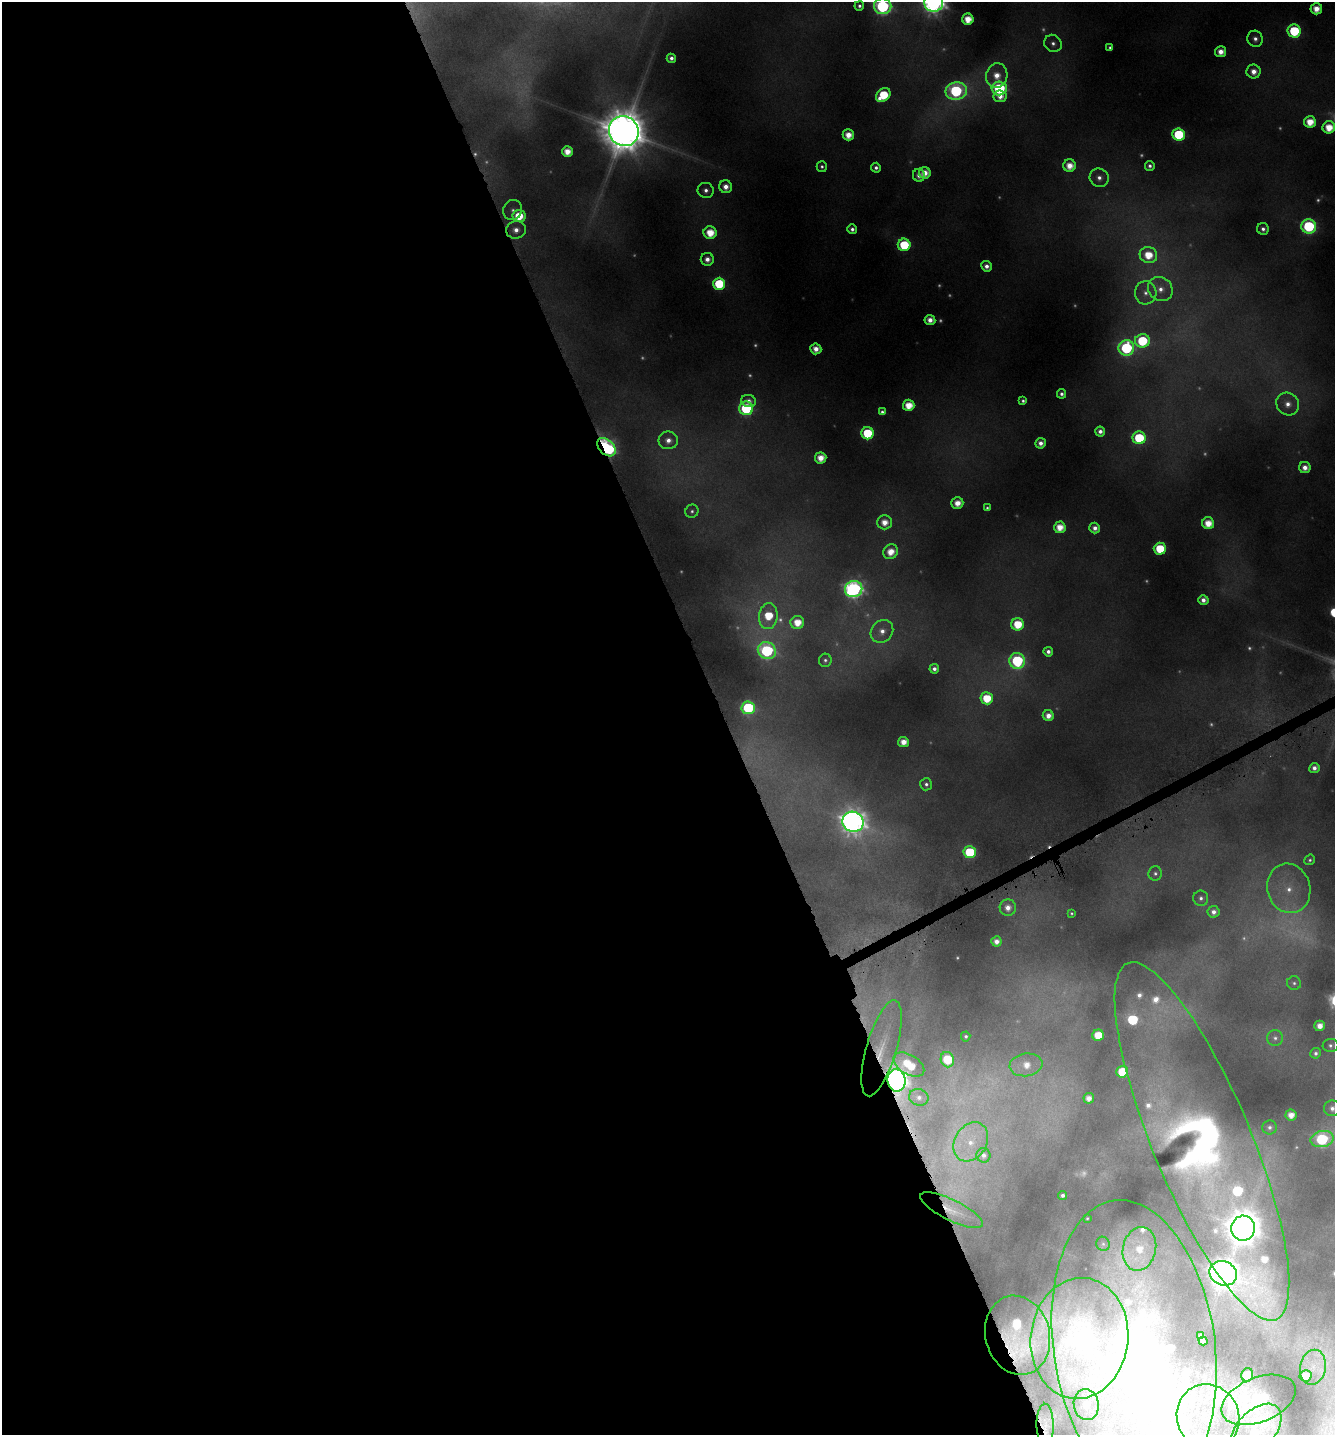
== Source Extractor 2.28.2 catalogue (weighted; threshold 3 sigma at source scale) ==
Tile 9 of 4 x 4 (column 1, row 3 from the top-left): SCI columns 179-1511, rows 1438-2870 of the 5617 x 5774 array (HDU 1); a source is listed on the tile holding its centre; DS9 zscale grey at full resolution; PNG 1337 x 1437 px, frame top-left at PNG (2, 2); each listed source drawn as its Kron ellipse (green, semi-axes under 4 px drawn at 4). Shown black and unused: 55% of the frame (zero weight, under 4 of 8 exposures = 2% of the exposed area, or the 3 px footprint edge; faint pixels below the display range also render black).
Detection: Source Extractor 2.28.2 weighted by HDU 2 'WHT'; one run over the whole footprint, this tile lists its part. Background 0.0963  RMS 0.0099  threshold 0.0404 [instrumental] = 3 sigma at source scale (4.09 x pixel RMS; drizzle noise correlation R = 1.36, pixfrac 0.8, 0.0396/0.0396 arcsec/px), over >= 5 px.
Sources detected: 209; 55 too faint to see at this stretch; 2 inside a brighter object's white glare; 2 cosmic-ray / hot-pixel residue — neither listed nor drawn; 7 inside a brighter listed object's ellipse — not listed separately; the other 143 listed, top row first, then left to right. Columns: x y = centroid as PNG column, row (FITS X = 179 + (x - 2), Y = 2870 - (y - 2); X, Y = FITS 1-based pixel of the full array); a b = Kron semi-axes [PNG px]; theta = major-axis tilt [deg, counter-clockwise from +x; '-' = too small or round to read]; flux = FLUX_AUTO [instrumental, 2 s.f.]
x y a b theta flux
934 3 9 9 - 1000
859 6 5 5 - 4
883 6 9 8 - 310
1316 9 6 5 - 21
968 19 5 5 - 26
1294 31 6 6 - 100
1255 39 8 7 - 7.7
1053 43 9 8 - 6.4
1110 48 4 4 - 2.9
1221 52 5 5 - 16
671 58 4 4 - 6.2
1254 71 7 7 - 14
997 75 12 10 76 23
999 88 8 7 - 170
956 91 11 8 11 240
883 95 8 6 42 59
1000 96 6 6 - 12
1310 122 6 6 - 28
1329 127 6 6 - 31
624 131 15 14 - 6000
1179 134 6 6 - 110
848 135 6 5 - 21
567 152 5 5 - 21
1069 166 6 6 - 22
1150 166 5 4 - 4.6
822 167 5 5 - 3.5
876 168 5 5 - 5.2
925 173 6 5 - 17
919 175 6 6 - 9.4
1099 178 10 9 - 9.5
726 187 6 6 - 13
706 190 8 7 - 7.3
513 210 10 9 - 6.6
519 216 6 6 - 41
1309 226 7 7 - 180
852 229 5 4 - 5.8
1263 229 6 5 - 6
516 230 10 9 - 13
710 233 6 6 - 32
904 245 6 6 - 71
1148 255 9 8 - 36
707 259 6 6 - 11
987 266 5 5 - 8.9
719 284 6 6 - 82
1160 289 13 11 -40 14
1146 293 11 10 - 10
930 320 5 5 - 13
1142 341 7 7 - 86
1126 348 8 7 - 180
816 349 5 5 - 15
1062 394 5 4 - 5.3
749 401 8 6 -15 7.7
1023 401 4 4 - 3.3
1288 404 12 11 - 15
909 405 6 5 - 29
746 408 7 7 - 140
882 412 4 4 - 3.6
1100 431 5 5 - 8.2
867 433 6 6 - 72
1139 438 6 6 - 95
668 440 9 9 - 12
1041 443 5 5 - 9.9
606 447 11 7 -45 420
821 458 5 5 - 22
1305 467 6 5 - 13
957 503 6 5 - 18
987 508 4 3 - 2.2
692 511 7 6 - 3.6
884 522 7 7 - 18
1208 523 6 6 - 26
1060 527 6 6 - 25
1095 528 5 5 - 9.3
1160 549 6 6 - 57
891 552 8 7 - 24
854 589 9 8 - 540
1203 600 5 5 - 9.4
768 616 13 9 83 47
797 622 7 6 - 27
1018 624 6 6 - 44
882 631 12 10 48 14
767 651 9 8 - 250
1048 652 5 4 - 7.1
825 660 6 6 - 3.8
1017 661 8 8 - 190
934 669 5 5 - 6.7
987 698 6 6 - 43
748 708 7 6 - 160
1048 716 5 5 - 15
903 742 5 5 - 18
1314 768 5 5 - 8.5
926 784 6 6 - 4.4
853 822 11 10 - 1300
970 852 6 6 - 89
1310 860 5 5 - 3
1155 873 7 6 - 3.7
1289 888 25 21 -75 40
1201 898 8 7 - 5.5
1008 908 8 8 - 13
1214 912 6 6 - 8
1071 913 3 3 - 1.8
996 941 5 5 - 11
1294 983 7 7 - 3.2
1320 1026 5 5 - 15
1098 1035 6 5 - 34
966 1036 5 4 - 2.8
1275 1038 8 8 - 4.7
1331 1045 8 6 -2 3.7
881 1048 50 15 74 47
1316 1053 5 5 - 4.2
947 1060 8 6 -70 59
909 1065 17 10 -31 48
1026 1065 16 11 8 24
1122 1072 6 6 - 49
896 1080 11 9 -83 1100
919 1097 10 8 -20 7.6
1089 1098 5 5 - 11
1332 1108 8 8 - 7.5
1291 1115 5 5 - 15
1270 1127 7 7 - 5.1
1322 1139 11 8 12 170
1202 1141 193 49 -67 1100
971 1142 21 16 58 26
983 1155 7 7 - 6.1
1063 1195 4 4 - 4.6
952 1210 34 10 -26 20
1087 1218 3 3 - 1.2
1243 1228 12 12 - 3200
1103 1244 7 6 - 2.5
1139 1249 22 16 77 33
1223 1273 14 12 -25 2100
1018 1335 40 32 -75 110
1201 1336 4 4 - 4.2
1079 1338 60 49 83 280
1203 1341 4 4 - 4.6
1134 1346 147 81 -82 710
1313 1367 17 12 78 13
1247 1375 7 6 - 43
1305 1376 6 5 - 26
1259 1400 39 22 22 85
1086 1405 15 12 -82 22
1208 1417 33 31 -66 67
1045 1425 21 8 -89 7
1256 1430 31 19 47 88
Overlapping masked pixels (flux is a lower limit): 7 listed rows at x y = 606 447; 881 1048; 896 1080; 952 1210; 1018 1335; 1134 1346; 1045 1425
Isophote crosses this tile's border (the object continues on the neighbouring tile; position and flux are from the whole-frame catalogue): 8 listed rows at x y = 934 3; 883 6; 1329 127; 1332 1108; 1322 1139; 1134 1346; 1208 1417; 1256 1430